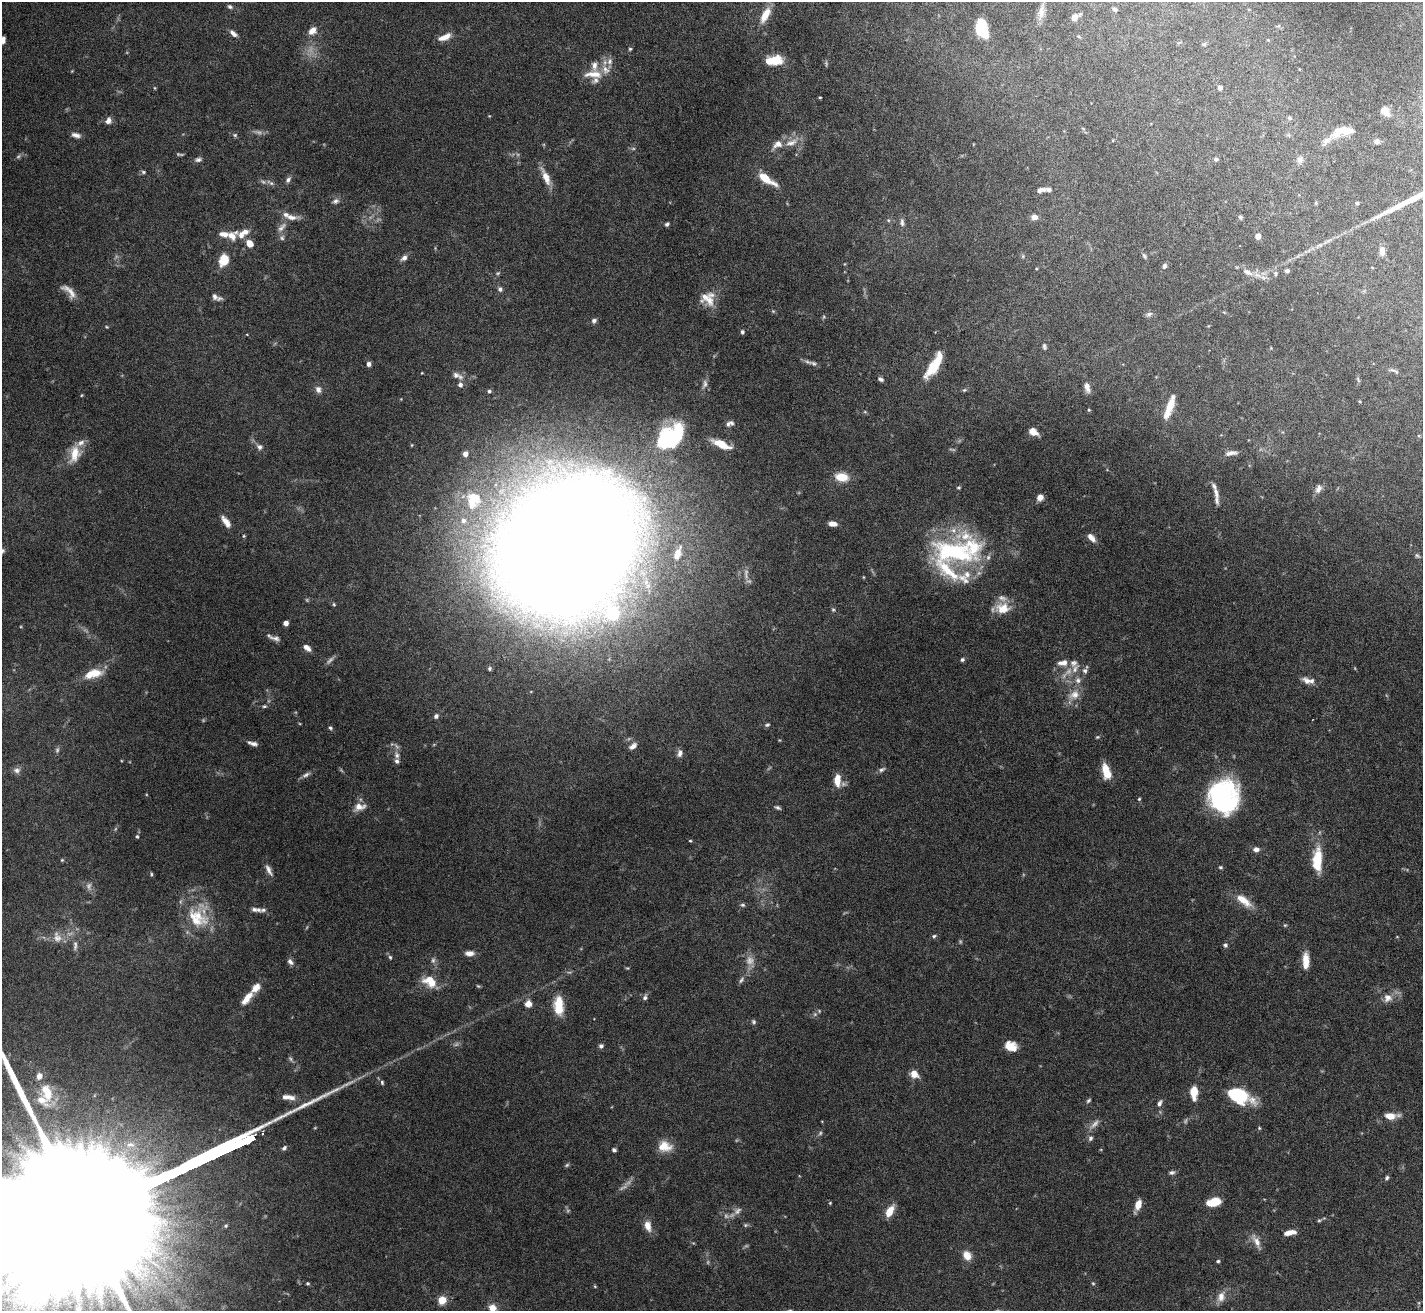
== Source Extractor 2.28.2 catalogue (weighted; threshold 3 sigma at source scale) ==
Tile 10 of 4 x 4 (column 2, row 3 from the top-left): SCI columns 1422-2842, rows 1460-2768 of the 5684 x 5672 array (HDU 1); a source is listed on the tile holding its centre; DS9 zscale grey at full resolution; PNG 1425 x 1313 px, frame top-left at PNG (2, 2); no overlay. Nothing masked; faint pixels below the display range render black.
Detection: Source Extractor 2.28.2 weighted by HDU 2 'WHT'; one run over the whole footprint, this tile lists its part. Background 0.0863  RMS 0.0026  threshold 0.0107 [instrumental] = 3 sigma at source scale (4.09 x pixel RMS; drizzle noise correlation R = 1.36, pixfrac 0.8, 0.05/0.05 arcsec/px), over >= 5 px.
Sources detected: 276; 24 too faint to see at this stretch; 2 inside a brighter object's white glare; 1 long thin detection or spike segment (spike, bleed or trail) — not listed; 39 inside a brighter listed object's ellipse — not listed separately; the other 210 listed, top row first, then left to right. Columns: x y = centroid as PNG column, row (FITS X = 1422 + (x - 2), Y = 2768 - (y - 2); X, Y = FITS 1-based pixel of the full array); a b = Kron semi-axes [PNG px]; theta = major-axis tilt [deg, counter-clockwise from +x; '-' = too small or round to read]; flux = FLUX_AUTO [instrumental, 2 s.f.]
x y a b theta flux
230 7 7 5 -31 0.58
1115 9 6 5 - 0.58
1041 12 18 8 84 1.9
765 15 20 8 61 3.7
1075 17 10 6 35 1.6
982 27 15 10 -84 9.1
312 31 10 8 41 2
233 33 11 6 -42 1.2
444 37 16 7 22 2.5
3 40 6 4 73 1.2
630 49 4 4 - 0.33
610 61 10 8 70 1.3
774 61 16 9 4 6.3
593 74 26 9 0 3.9
155 88 4 4 - 0.22
1220 88 4 4 - 1.2
820 97 4 3 - 0.23
1385 111 9 6 -54 2.6
489 116 3 3 - 0.19
1290 118 7 5 -16 0.45
108 121 9 7 70 1.2
1346 131 10 9 - 2.8
76 135 11 6 -13 1.2
235 135 6 5 - 0.45
1326 141 32 7 44 2.3
791 142 19 8 19 2.4
1377 142 6 5 - 0.89
1216 159 5 4 - 0.54
198 160 10 6 9 0.77
1300 160 10 8 65 1.1
143 172 6 5 - 0.44
546 177 22 7 -65 3.2
766 179 20 7 -32 5.4
288 180 8 5 58 0.74
270 183 12 5 -31 0.84
1041 190 9 5 12 1.2
336 201 9 7 25 0.8
1357 203 5 4 - 0.36
291 217 17 7 -6 1.9
1034 217 8 6 -5 1.3
1240 217 6 5 - 0.42
888 220 5 4 - 0.31
902 222 12 6 90 0.86
667 224 6 4 37 0.46
282 227 17 7 48 1.5
232 236 15 12 47 2.6
1258 236 5 5 - 1.9
282 238 8 6 76 0.61
249 243 8 7 - 2.3
1320 245 7 4 18 0.5
1382 251 11 6 88 1.7
1144 256 9 4 -58 0.49
404 258 9 6 39 1.1
224 260 8 6 72 7.8
1164 266 6 5 - 0.68
1372 267 4 2 - 0.15
1287 271 5 5 - 0.67
1248 272 17 8 -27 2
498 273 6 4 44 0.36
1275 273 7 5 -85 0.49
500 289 7 6 - 0.69
69 291 23 8 -42 2.3
215 296 10 7 -53 1.1
709 300 25 11 81 3.4
773 311 5 4 - 0.29
1149 314 9 6 28 0.68
823 317 6 4 70 0.31
594 321 7 5 43 0.7
742 332 5 4 - 0.56
1044 347 9 6 -83 0.67
813 363 8 6 -31 0.69
369 364 5 4 - 0.99
933 367 28 12 53 6.7
1393 370 10 4 -16 0.61
456 375 12 8 -24 1.4
880 379 7 5 -28 0.69
1358 380 9 4 -64 0.36
705 384 13 7 76 1.1
460 385 6 6 - 0.96
1087 387 13 6 -73 1.6
318 389 10 7 -67 1.1
964 390 6 5 - 0.39
489 391 5 4 - 0.48
1169 407 27 7 70 4.3
1089 410 4 4 - 0.26
865 412 6 4 -18 0.28
728 424 8 7 - 0.74
1033 432 9 6 -35 2.6
671 436 36 21 38 27
1419 436 5 3 - 0.25
722 444 20 7 -24 4.5
412 445 4 3 - 0.19
259 447 7 6 - 0.88
1231 453 18 6 7 1.4
75 454 21 12 78 4.7
465 454 6 6 - 1.3
842 477 15 10 -9 4.3
958 487 4 4 - 0.35
1318 489 12 7 67 1.4
1216 493 19 6 -74 1.8
1040 497 6 6 - 1.8
475 498 22 17 -15 8.5
463 520 8 8 - 1.6
226 522 14 6 -54 2.2
833 524 8 5 -7 1.8
244 536 4 4 - 0.27
1091 538 12 6 -48 1.6
562 544 138 82 71 830
954 552 45 23 -31 21
677 553 20 9 69 3.7
1417 556 8 4 -40 0.45
334 604 5 4 - 0.28
1002 608 19 14 -1 4.4
833 610 5 4 - 0.35
286 623 4 4 - 1.9
275 638 16 5 -13 1.1
307 648 9 5 -37 1.5
962 660 5 5 - 0.51
1063 663 14 8 5 1.8
489 669 5 5 - 0.48
1069 671 15 7 50 2.2
1085 671 8 7 - 0.81
95 673 17 11 3 4.2
1078 680 8 8 - 1.2
1307 681 14 8 -33 1.5
1074 695 17 12 22 2.9
264 706 6 4 4 0.41
436 716 6 6 - 0.7
767 725 7 5 18 0.46
330 728 5 5 - 0.42
1097 737 5 4 - 0.29
254 744 9 5 -11 1
633 746 10 6 38 1.2
680 753 10 6 76 1
397 755 10 7 -81 1.3
1105 769 11 8 -80 3.8
17 770 9 8 - 1.1
882 770 9 5 31 0.67
837 780 13 7 -89 3.7
1224 797 28 24 87 45
1139 799 4 4 - 0.3
359 807 15 9 12 2.2
778 807 8 4 -27 0.53
137 836 5 4 - 0.33
690 841 4 3 - 0.26
1256 849 7 6 - 1.1
1318 857 27 12 84 7.1
62 860 5 4 - 0.25
1220 867 5 4 - 0.36
269 870 16 6 -63 1.3
151 874 5 3 - 0.28
1244 900 24 9 -37 3.7
743 905 7 5 -14 0.46
254 909 9 6 -5 0.95
198 915 38 16 -29 8.7
1285 925 5 4 - 0.28
934 936 5 4 - 0.41
1225 945 6 5 - 0.5
75 946 14 6 87 1
469 953 11 6 0 1.5
390 957 5 4 - 0.37
433 960 7 6 - 0.69
1306 961 16 6 90 4
290 962 9 6 -50 0.9
741 980 10 5 60 0.66
431 983 20 12 -5 4.2
645 997 7 5 67 0.71
247 998 21 8 51 3.1
1388 998 12 11 - 1.9
528 1004 9 8 - 1.7
559 1005 20 10 -89 6.4
815 1014 6 5 - 0.51
754 1022 6 5 - 0.47
601 1046 5 5 - 0.72
1011 1046 12 9 -21 4.2
914 1074 9 7 -42 2.7
47 1092 25 13 -75 5.8
1194 1092 9 5 -89 6.6
1238 1095 19 11 -24 22
288 1097 18 6 -6 2
1088 1100 7 5 40 0.44
1160 1103 10 5 66 0.8
1391 1116 14 7 1 3.2
1259 1128 5 4 - 0.29
1090 1138 7 6 - 0.7
131 1144 13 6 -4 1.4
664 1146 17 12 -6 3.9
284 1148 7 5 45 0.56
614 1150 5 4 - 0.5
1172 1172 8 5 21 0.63
1387 1178 6 5 - 0.47
1216 1201 11 7 -20 2.9
830 1203 4 4 - 0.25
1138 1205 11 6 71 2.6
737 1211 13 8 41 1.3
890 1211 13 7 60 3.8
1319 1220 5 4 - 0.32
745 1225 6 5 - 0.37
226 1226 5 4 - 0.37
648 1226 13 8 -73 2.3
1290 1233 12 5 9 2.2
1256 1241 20 7 -62 2
967 1255 11 8 -58 2.8
1218 1261 4 3 - 0.46
308 1283 5 4 - 0.32
595 1286 4 4 - 0.23
1221 1297 15 9 71 2.1
442 1300 5 5 - 11
492 1308 8 8 - 2.5
78 1309 16 9 83 2.4
Isophote crosses this tile's border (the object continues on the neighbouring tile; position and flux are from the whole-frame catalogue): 3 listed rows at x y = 3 40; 492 1308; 78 1309